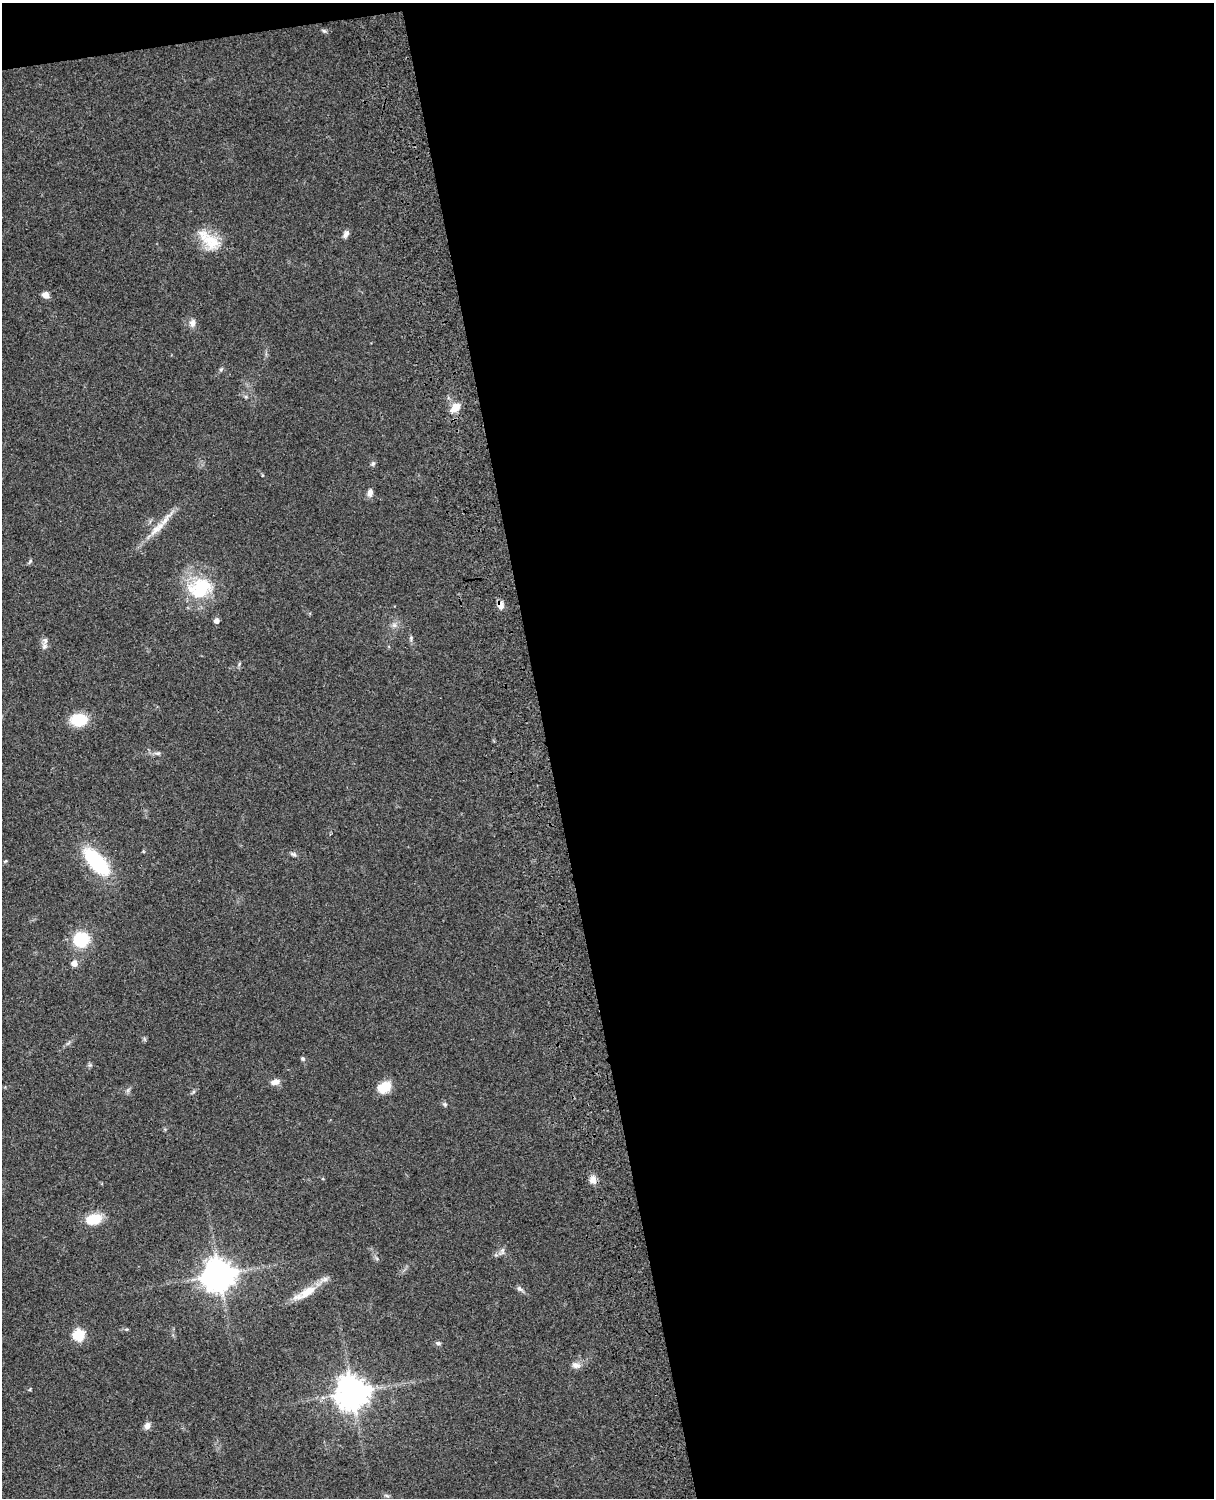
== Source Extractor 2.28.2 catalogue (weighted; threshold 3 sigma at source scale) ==
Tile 4 of 4 x 3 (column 4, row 1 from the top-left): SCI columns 3758-4969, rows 3268-4763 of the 5087 x 4926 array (HDU 1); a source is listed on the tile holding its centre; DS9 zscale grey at full resolution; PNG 1216 x 1500 px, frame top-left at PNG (2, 3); no overlay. Shown black and unused: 56% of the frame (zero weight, under 3 of 4 exposures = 6% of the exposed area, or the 3 px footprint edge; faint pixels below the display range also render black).
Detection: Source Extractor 2.28.2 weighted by HDU 2 'WHT'; one run over the whole footprint, this tile lists its part. Background 0.0806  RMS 0.0058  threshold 0.0262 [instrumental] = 3 sigma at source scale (4.5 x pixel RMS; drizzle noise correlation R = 1.50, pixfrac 1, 0.05/0.05 arcsec/px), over >= 5 px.
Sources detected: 43; all 43 listed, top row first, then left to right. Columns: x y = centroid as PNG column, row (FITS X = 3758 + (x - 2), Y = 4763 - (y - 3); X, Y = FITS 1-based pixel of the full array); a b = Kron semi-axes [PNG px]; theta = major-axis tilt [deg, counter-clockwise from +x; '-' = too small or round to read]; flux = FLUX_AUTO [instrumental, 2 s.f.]
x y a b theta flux
324 31 7 5 -43 1
346 234 10 6 60 2.1
211 242 33 18 -36 16
46 295 8 6 -24 3.9
192 323 11 8 83 2.9
221 369 6 4 19 0.88
455 408 15 9 42 6.4
373 464 7 6 - 1.2
370 492 10 6 82 2.9
157 529 33 9 42 9.5
30 561 8 4 55 0.89
200 588 34 26 15 31
501 605 10 7 -75 3.7
216 621 5 5 - 2.8
394 625 7 7 - 1.9
411 638 8 5 83 1.2
45 640 11 7 85 2.7
79 720 14 10 2 21
158 753 8 5 -6 1.3
294 854 8 5 -36 1.3
6 861 5 4 - 0.65
96 862 32 13 -47 47
81 940 12 11 - 28
74 963 6 6 - 4.6
303 1059 6 6 - 1.1
90 1065 5 5 - 0.94
275 1082 12 7 16 3.3
384 1087 11 8 27 19
128 1090 7 4 71 1.2
445 1104 6 5 - 0.95
593 1180 11 9 -82 3.5
93 1219 16 10 13 14
502 1251 12 6 71 2
219 1275 11 11 - 670
519 1289 9 6 -49 1.6
307 1292 28 12 33 11
79 1334 6 6 - 49
438 1343 8 5 -9 1.2
576 1365 13 8 -14 2.9
30 1389 6 3 72 0.54
352 1392 10 10 - 990
147 1426 8 7 - 3
387 1496 7 4 -19 0.96
Overlapping masked pixels (flux is a lower limit): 1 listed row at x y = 501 605